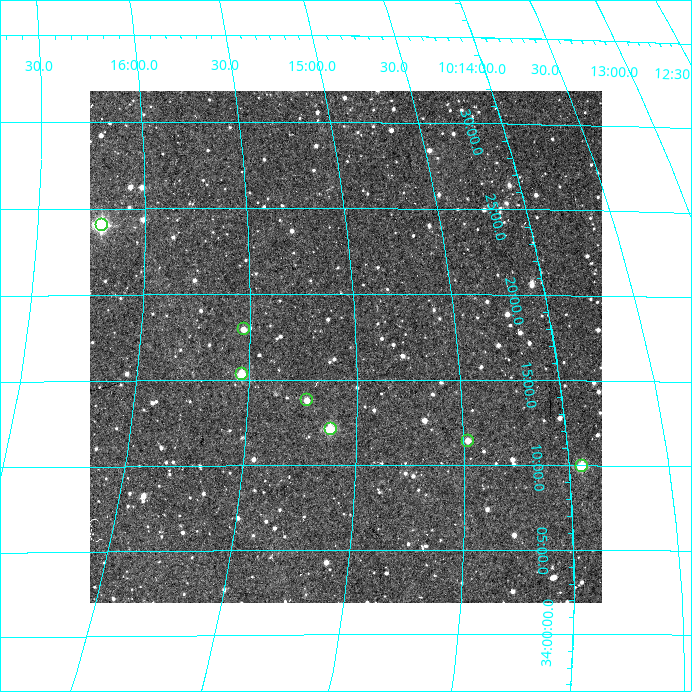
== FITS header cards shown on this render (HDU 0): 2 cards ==
NAXIS1  =                  512
NAXIS2  =                  512

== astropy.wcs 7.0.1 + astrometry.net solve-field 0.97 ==
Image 512 x 512 px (HDU 0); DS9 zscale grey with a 90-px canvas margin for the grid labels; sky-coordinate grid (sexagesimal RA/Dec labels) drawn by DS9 from the SOLVED WCS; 7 Tycho-2 reference stars matched to detected sources circled (green)
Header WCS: RA---TAN/DEC--TAN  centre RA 10:15:03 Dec +34:17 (153.76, +34.28 deg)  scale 3.52 arcsec/px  FOV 30.0' x 30.0'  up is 0 deg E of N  parity normal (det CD < 0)
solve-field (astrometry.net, Tycho-2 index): VERIFIED the header's WCS against the Tycho-2 star catalogue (verified at 2 index scales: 7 matches each, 0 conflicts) and refined it, rather than solving blind
Solved WCS: RA---TAN-SIP/DEC--TAN-SIP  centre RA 10:15:03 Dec +34:17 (153.76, +34.28 deg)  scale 3.63 x 3.51 arcsec/px (non-square pixels)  FOV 31.0' x 30.0'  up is -3 deg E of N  parity normal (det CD < 0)
The solver's refit moves the header's centre by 2.6 arcsec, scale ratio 1.033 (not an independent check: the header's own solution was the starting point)
Tycho-2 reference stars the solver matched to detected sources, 7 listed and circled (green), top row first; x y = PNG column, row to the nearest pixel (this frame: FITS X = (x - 90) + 1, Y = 512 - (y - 91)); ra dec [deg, ICRS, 3 dp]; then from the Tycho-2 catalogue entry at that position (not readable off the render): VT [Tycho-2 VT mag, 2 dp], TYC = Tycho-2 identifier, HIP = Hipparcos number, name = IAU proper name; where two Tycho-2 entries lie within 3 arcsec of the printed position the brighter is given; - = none
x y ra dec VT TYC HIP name
102 225 154.053 +34.401 9.39 2513-1161-1 50300 -
244 329 153.884 +34.299 12.40 2513-111-1 - -
242 374 153.886 +34.256 10.66 2513-345-1 - -
307 400 153.810 +34.230 12.21 2513-532-1 - -
331 429 153.782 +34.202 10.55 2513-457-1 - -
468 441 153.620 +34.191 12.22 2513-407-1 - -
582 466 153.481 +34.166 10.65 2513-424-1 50120 -